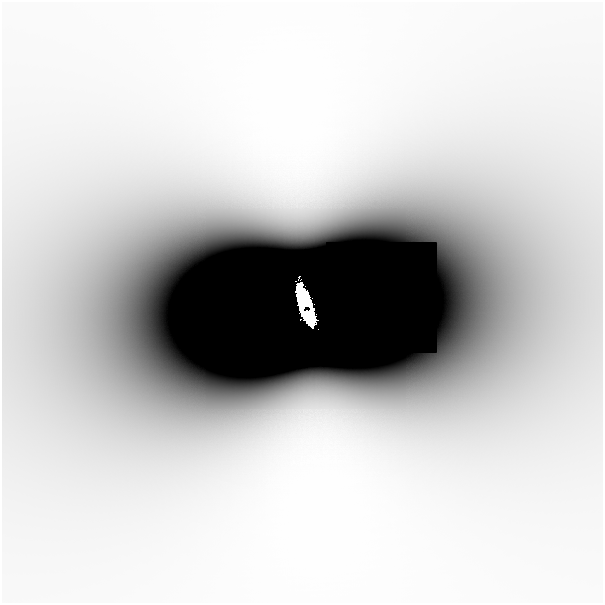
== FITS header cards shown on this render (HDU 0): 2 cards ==
NAXIS1  =                  601
NAXIS2  =                  601

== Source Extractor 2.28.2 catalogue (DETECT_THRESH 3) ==
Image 601 x 601 px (HDU 0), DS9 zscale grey, 1 PNG px = 1 image px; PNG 605 x 605 px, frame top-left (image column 1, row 601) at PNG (2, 2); no overlay
Background -3.60e-10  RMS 1.6e-10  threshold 4.70e-10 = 3 sigma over >= 5 px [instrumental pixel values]
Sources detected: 5; all 5 listed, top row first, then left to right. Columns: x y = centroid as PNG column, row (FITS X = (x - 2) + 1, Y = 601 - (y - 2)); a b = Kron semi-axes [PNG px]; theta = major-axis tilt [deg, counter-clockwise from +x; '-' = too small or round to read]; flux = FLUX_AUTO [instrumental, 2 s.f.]
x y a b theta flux
297 215 50 35 -4 5.2e-08
303 300 24 10 -74 6.8e+00
308 315 15 10 -64 3.0e+00
318 329 2 2 - 3.5e-04
311 414 13 5 -5 8.2e-08